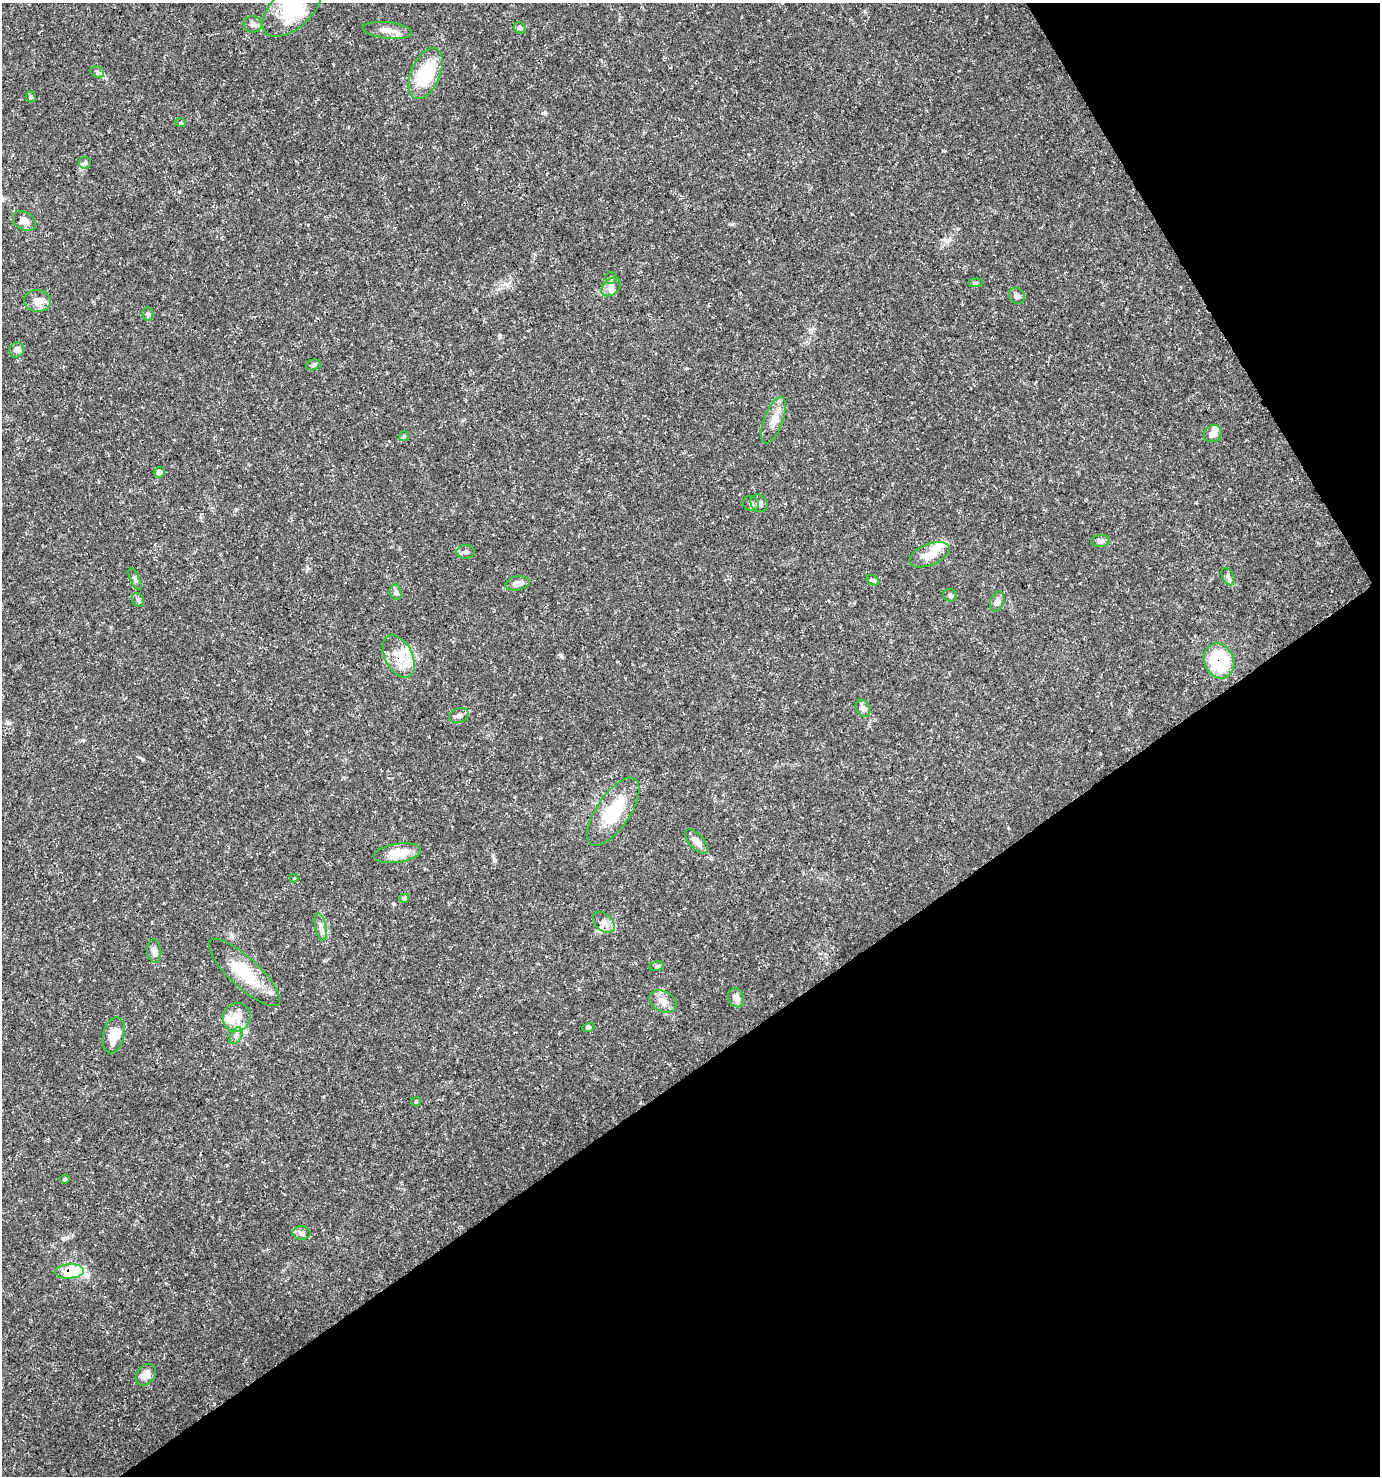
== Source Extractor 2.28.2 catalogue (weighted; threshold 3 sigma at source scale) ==
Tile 12 of 4 x 4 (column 4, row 3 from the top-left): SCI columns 4255-5632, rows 1479-2952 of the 5813 x 5899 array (HDU 1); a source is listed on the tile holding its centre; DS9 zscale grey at full resolution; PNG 1382 x 1478 px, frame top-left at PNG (2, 3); each listed source drawn as its Kron ellipse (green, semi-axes under 4 px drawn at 4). Shown black and unused: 33% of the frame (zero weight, under 3 of 5 exposures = <1% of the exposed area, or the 3 px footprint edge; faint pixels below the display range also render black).
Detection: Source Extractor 2.28.2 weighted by HDU 2 'WHT'; one run over the whole footprint, this tile lists its part. Background 0.0272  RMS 0.0025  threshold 0.0114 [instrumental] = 3 sigma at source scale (4.5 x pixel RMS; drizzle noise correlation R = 1.50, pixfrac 1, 0.0396/0.0396 arcsec/px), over >= 5 px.
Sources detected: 70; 1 inside a brighter object's white glare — neither listed nor drawn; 9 inside a brighter listed object's ellipse — not listed separately; the other 60 listed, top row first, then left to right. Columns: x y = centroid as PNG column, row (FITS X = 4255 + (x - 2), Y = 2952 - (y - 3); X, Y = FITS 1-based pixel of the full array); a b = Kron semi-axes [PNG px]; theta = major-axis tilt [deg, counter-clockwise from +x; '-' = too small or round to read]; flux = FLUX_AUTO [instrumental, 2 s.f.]
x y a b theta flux
292 9 35 19 41 11
253 24 9 8 - 1.1
520 28 6 5 - 0.69
387 30 25 8 -6 2.4
97 72 7 5 -25 0.51
426 73 27 14 67 14
31 97 5 5 - 0.42
181 123 5 3 - 0.23
85 163 6 5 - 0.53
24 221 12 8 -30 1.5
611 278 6 6 - 0.47
976 283 7 3 5 0.33
611 287 11 7 42 1.4
1017 296 9 7 -51 0.82
37 301 13 11 -5 1.9
148 314 6 5 - 0.51
17 350 8 7 - 1.3
313 365 7 5 16 0.59
774 420 24 9 70 3
1213 434 9 8 - 1.6
404 436 5 5 - 0.32
160 472 5 5 - 1.2
759 503 9 8 - 0.81
751 504 8 7 - 0.84
1101 541 9 6 6 0.79
466 552 9 7 3 0.9
929 555 21 10 22 3.7
1228 577 9 5 -64 0.72
135 579 12 4 -65 0.65
873 580 6 4 -27 0.59
517 583 12 7 9 1.6
396 592 8 6 -74 0.68
950 595 7 6 - 0.48
138 600 7 5 -62 0.6
997 601 10 6 71 1.2
399 656 23 13 -63 5.2
1219 661 18 14 -67 15
863 708 9 7 -59 1.2
459 716 10 7 19 0.96
613 812 39 16 56 13
697 842 15 7 -49 2.1
398 853 23 9 9 5.4
294 878 4 4 - 0.25
404 898 5 4 - 0.53
604 922 13 8 -44 1.7
321 927 14 5 -78 1.1
154 951 12 7 -84 1.3
657 966 7 5 10 0.44
244 972 46 14 -43 11
736 998 10 8 -67 1.6
663 1001 14 10 -29 2.3
237 1017 15 13 56 3
588 1028 6 4 17 0.52
114 1035 18 10 76 4.1
236 1036 9 5 62 0.78
416 1102 5 4 - 0.31
65 1179 5 4 - 0.37
301 1233 9 6 0 0.86
70 1271 14 7 3 12
146 1375 12 9 49 2.1
Overlapping masked pixels (flux is a lower limit): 2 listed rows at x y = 1219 661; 70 1271
Isophote crosses this tile's border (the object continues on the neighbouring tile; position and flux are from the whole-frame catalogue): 1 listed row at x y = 292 9
Unlisted compact peaks at least as high as the median listed source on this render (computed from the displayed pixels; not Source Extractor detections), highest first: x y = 561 656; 545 113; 67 1237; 393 903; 494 860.